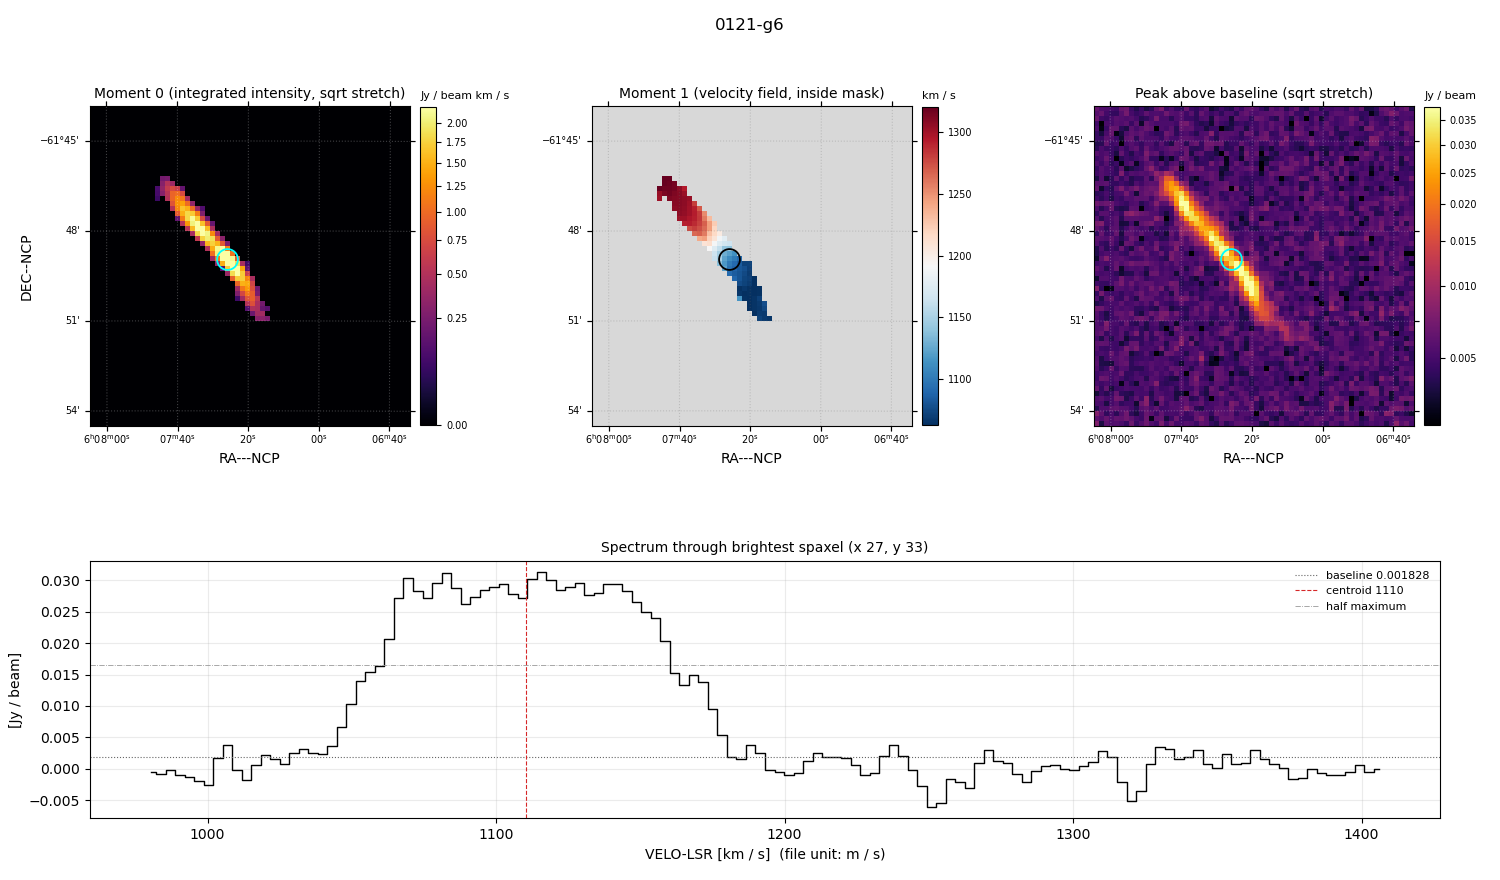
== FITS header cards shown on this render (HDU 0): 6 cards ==
OBJECT  = '0121-g6 '  /
BUNIT   = 'JY/BEAM '  /
CTYPE1  = 'RA---NCP          ' / PRIMARY AXIS NAME
CTYPE2  = 'DEC--NCP          ' / PRIMARY AXIS NAME
CTYPE3  = 'VELO-LSR          ' / PRIMARY AXIS NAME
CUNIT3  = 'M/S               ' / PRIMARY AXIS UNITS

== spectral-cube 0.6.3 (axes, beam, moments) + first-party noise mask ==
SpectralCube HDU 0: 130 channels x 64 x 64 spaxels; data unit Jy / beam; figure title: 0121-g6
Units: CUNIT1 'DEGREE' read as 'deg', CUNIT2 'DEGREE' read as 'deg', CUNIT3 'M/S' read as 'm/s', BUNIT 'JY/BEAM' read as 'Jy/beam' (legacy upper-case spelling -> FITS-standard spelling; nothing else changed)
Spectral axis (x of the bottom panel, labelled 'VELO-LSR [km / s]  (file unit: m / s)'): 980 .. 1406 km / s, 130 channels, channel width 3.3 km / s
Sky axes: RA---NCP/DEC--NCP; field 10.7' x 10.7' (10 arcsec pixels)
Beam: none in the file (no ellipse drawn)
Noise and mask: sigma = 2.0e-03 Jy / beam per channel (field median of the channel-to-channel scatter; includes a channel-correlation factor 1.7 measured on the 3724 emission-free spaxels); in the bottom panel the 92 channels outside the line scatter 2.6e-03 Jy / beam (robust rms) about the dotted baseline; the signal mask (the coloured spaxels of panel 2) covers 4% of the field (1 speck under 2 px dropped from it)
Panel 1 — Moment 0 (line voxels x channel width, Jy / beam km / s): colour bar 0 .. 2.22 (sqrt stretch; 0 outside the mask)
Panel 2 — Moment 1 (intensity-weighted velocity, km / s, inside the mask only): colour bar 1063 .. 1320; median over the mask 1183
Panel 3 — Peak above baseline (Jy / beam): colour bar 0.00344 .. 0.0378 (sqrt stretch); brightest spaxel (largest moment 0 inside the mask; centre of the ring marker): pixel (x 27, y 33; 0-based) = FK5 06h07m26s -61d49m00s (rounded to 2 s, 10 arcsec steps: no finer than the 10 arcsec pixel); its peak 0.0294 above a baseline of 0.001828
Panel 4 — spectrum at that spaxel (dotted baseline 0.001828 Jy / beam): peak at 1116 km / s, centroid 1110 km / s (red dashed line; intensity-weighted over the run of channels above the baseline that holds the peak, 1028 .. 1180 km / s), W50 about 99 km / s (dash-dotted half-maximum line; edge to edge of the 30 channels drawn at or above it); detected line 1048 .. 1173 km / s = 38 of 130 channels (29%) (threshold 4 sigma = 0.0081 Jy / beam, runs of >= 3 channels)